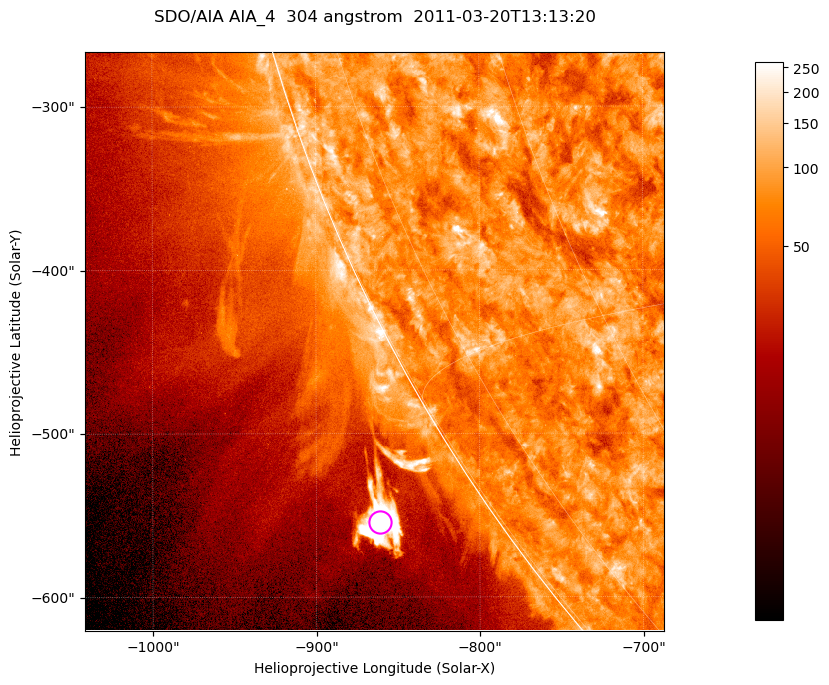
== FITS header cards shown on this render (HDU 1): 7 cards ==
TELESCOP= 'SDO/AIA '           / For AIA: SDO/AIA
INSTRUME= 'AIA_4   '           / For AIA: AIA_ATA1, AIA_ATA2, AIA_ATA3 or AIA_AT
WAVELNTH=                  304 / [angstrom] Wavelength
WAVEUNIT= 'angstrom'           / Wavelength unit: angstrom
DATE-OBS= '2011-03-20T13:13:20.123' / [ISO] Date when observation started; ISO 8
CTYPE1  = 'HPLN-TAN'           / CTYPE1; Typically HPLN
CTYPE2  = 'HPLT-TAN'           / CTYPE2; Typically HPLT

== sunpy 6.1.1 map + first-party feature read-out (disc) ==
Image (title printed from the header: SDO/AIA AIA_4  304 angstrom  2011-03-20T13:13:20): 590 x 590 px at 0.6 arcsec/px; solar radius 964 arcsec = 1606 px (partial field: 2.0% of the solar disc is inside the frame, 45% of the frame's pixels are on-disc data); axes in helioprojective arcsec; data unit not stated in the header (colour bar unlabelled)
Orientation: roll -0.132 deg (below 1 deg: not rotated)
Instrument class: DISC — disc imager (sunpy class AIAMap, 304 A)
Bright regions (active regions / flare kernels): reference = the on-disc median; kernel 5 px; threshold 5 sigma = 119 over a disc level ~76.9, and >= 1.15x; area >= 348 px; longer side >= 7 px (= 4.2 arcsec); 0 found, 0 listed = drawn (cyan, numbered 1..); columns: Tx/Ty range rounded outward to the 2 arcsec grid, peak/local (2 s.f.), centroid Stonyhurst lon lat
Off-limb structures (1.02-1.3 R_sun): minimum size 174 px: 6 found; the strongest spans PA ~120..125 deg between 1.04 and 1.08 R_sun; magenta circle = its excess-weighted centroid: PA ~125 deg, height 1.06 R_sun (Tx ~-860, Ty ~-554 arcsec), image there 13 x the reference